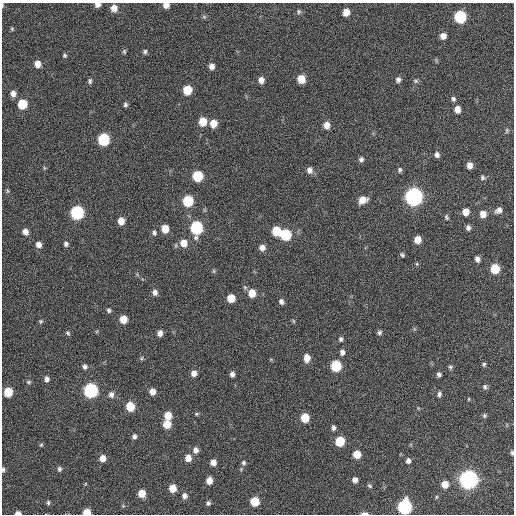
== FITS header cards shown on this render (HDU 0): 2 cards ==
NAXIS1  =                  512 / Axis length
NAXIS2  =                  512 / Axis length

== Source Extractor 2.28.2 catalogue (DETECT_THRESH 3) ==
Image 512 x 512 px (HDU 0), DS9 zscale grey, 1 PNG px = 1 image px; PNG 516 x 516 px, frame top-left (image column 1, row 512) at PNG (2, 3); no overlay
Background 87.6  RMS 9.4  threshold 28.1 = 3 sigma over >= 5 px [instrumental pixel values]
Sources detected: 133; all 133 listed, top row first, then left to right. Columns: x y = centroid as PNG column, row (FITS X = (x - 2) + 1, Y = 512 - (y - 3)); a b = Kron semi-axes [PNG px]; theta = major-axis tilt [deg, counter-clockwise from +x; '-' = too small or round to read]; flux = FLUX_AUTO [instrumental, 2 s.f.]
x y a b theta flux
2 5 6 2 -89 700
98 5 6 5 - 3100
166 5 6 5 - 4200
114 8 7 6 - 5700
299 12 7 5 87 1100
346 12 6 5 - 6700
204 17 6 6 - 1000
460 17 7 7 - 57000
12 29 5 5 - 840
443 36 6 6 - 4100
124 51 6 5 - 1000
145 52 6 5 - 1200
65 55 5 5 - 1000
37 64 7 6 - 5400
212 66 6 6 - 3200
301 79 7 6 - 11000
261 80 6 6 - 3700
398 80 6 5 - 2100
90 81 7 5 78 1300
416 81 7 5 0 1200
187 90 7 6 - 17000
13 93 7 7 - 3500
453 99 7 5 -75 1500
22 104 7 6 - 21000
125 105 5 4 - 1400
457 109 7 6 - 5000
203 122 7 6 - 10000
213 123 7 6 - 7700
327 125 7 6 - 4600
507 130 7 5 89 1000
103 139 7 7 - 51000
437 155 6 5 - 2300
361 159 7 5 64 1900
469 165 6 5 - 4000
44 168 6 4 72 750
310 170 8 7 - 3000
400 170 7 6 - 1300
197 176 7 6 - 29000
483 178 6 5 - 1300
7 191 6 4 -89 890
414 197 8 7 - 290000
363 200 9 7 26 6600
188 201 7 6 - 30000
499 210 8 6 30 2900
466 212 6 6 - 6500
77 213 7 7 - 91000
483 214 7 6 - 5400
446 217 7 5 -70 1100
121 221 6 5 - 6100
196 228 8 7 - 69000
468 228 6 5 - 1900
165 229 7 6 - 8600
276 231 7 6 - 19000
25 232 7 6 - 3400
154 233 7 6 - 1500
286 235 7 7 - 35000
417 240 6 6 - 6500
184 243 8 7 - 7000
66 244 7 5 -72 1700
39 245 7 6 - 3600
262 248 7 6 - 3600
402 255 6 5 - 1100
477 259 6 5 - 2500
417 264 5 3 - 640
495 269 7 6 - 19000
214 271 6 4 -90 830
155 292 7 6 - 2500
252 293 7 6 - 8900
231 298 6 6 - 9900
281 301 6 5 - 2000
109 310 7 5 -73 1300
123 319 6 6 - 8500
41 321 6 5 - 980
293 321 6 4 -88 730
379 332 6 5 - 1400
68 333 7 6 - 1100
160 333 6 5 - 3200
341 339 6 5 - 1300
342 352 7 5 82 2300
141 358 6 5 - 900
307 358 8 6 87 6400
484 364 6 4 75 1000
85 366 6 6 - 1700
336 366 7 6 - 34000
450 367 6 5 - 1100
194 373 6 6 - 3600
232 374 5 4 - 2300
439 374 5 4 - 1500
47 379 7 6 - 2300
28 382 7 5 0 1100
485 387 6 5 - 1400
91 391 7 7 - 120000
8 392 6 6 - 16000
152 392 6 6 - 4700
111 394 8 7 - 2500
439 394 6 4 85 1600
469 399 5 3 - 580
130 406 7 6 - 16000
196 414 5 5 - 800
168 415 7 6 - 9500
484 416 6 6 - 1100
305 418 6 6 - 14000
167 424 7 6 - 10000
333 428 6 4 85 1700
134 436 6 5 - 1800
340 441 7 6 - 20000
41 445 5 5 - 810
196 450 7 7 - 3000
512 453 5 4 - 1000
357 454 6 6 - 8900
103 458 6 6 - 4900
188 458 7 6 - 5600
408 461 6 5 - 2200
213 462 6 6 - 3600
243 463 6 6 - 1400
59 469 6 5 - 1400
3 470 6 4 -90 1100
355 480 5 5 - 3000
468 480 8 7 - 370000
209 481 6 5 - 5400
445 484 6 6 - 6700
369 486 7 4 -41 960
173 488 6 6 - 8600
142 493 6 6 - 8800
184 496 7 6 - 2700
436 497 5 3 - 610
255 501 6 6 - 15000
48 503 6 4 -89 1100
208 503 5 5 - 1400
405 507 8 7 - 120000
87 512 6 5 - 9300
18 513 5 3 - 2700
364 513 7 3 2 2100
At the frame edge (FLAGS 8, measured only in part): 9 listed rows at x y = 2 5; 98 5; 166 5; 512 453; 3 470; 405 507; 87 512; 18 513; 364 513